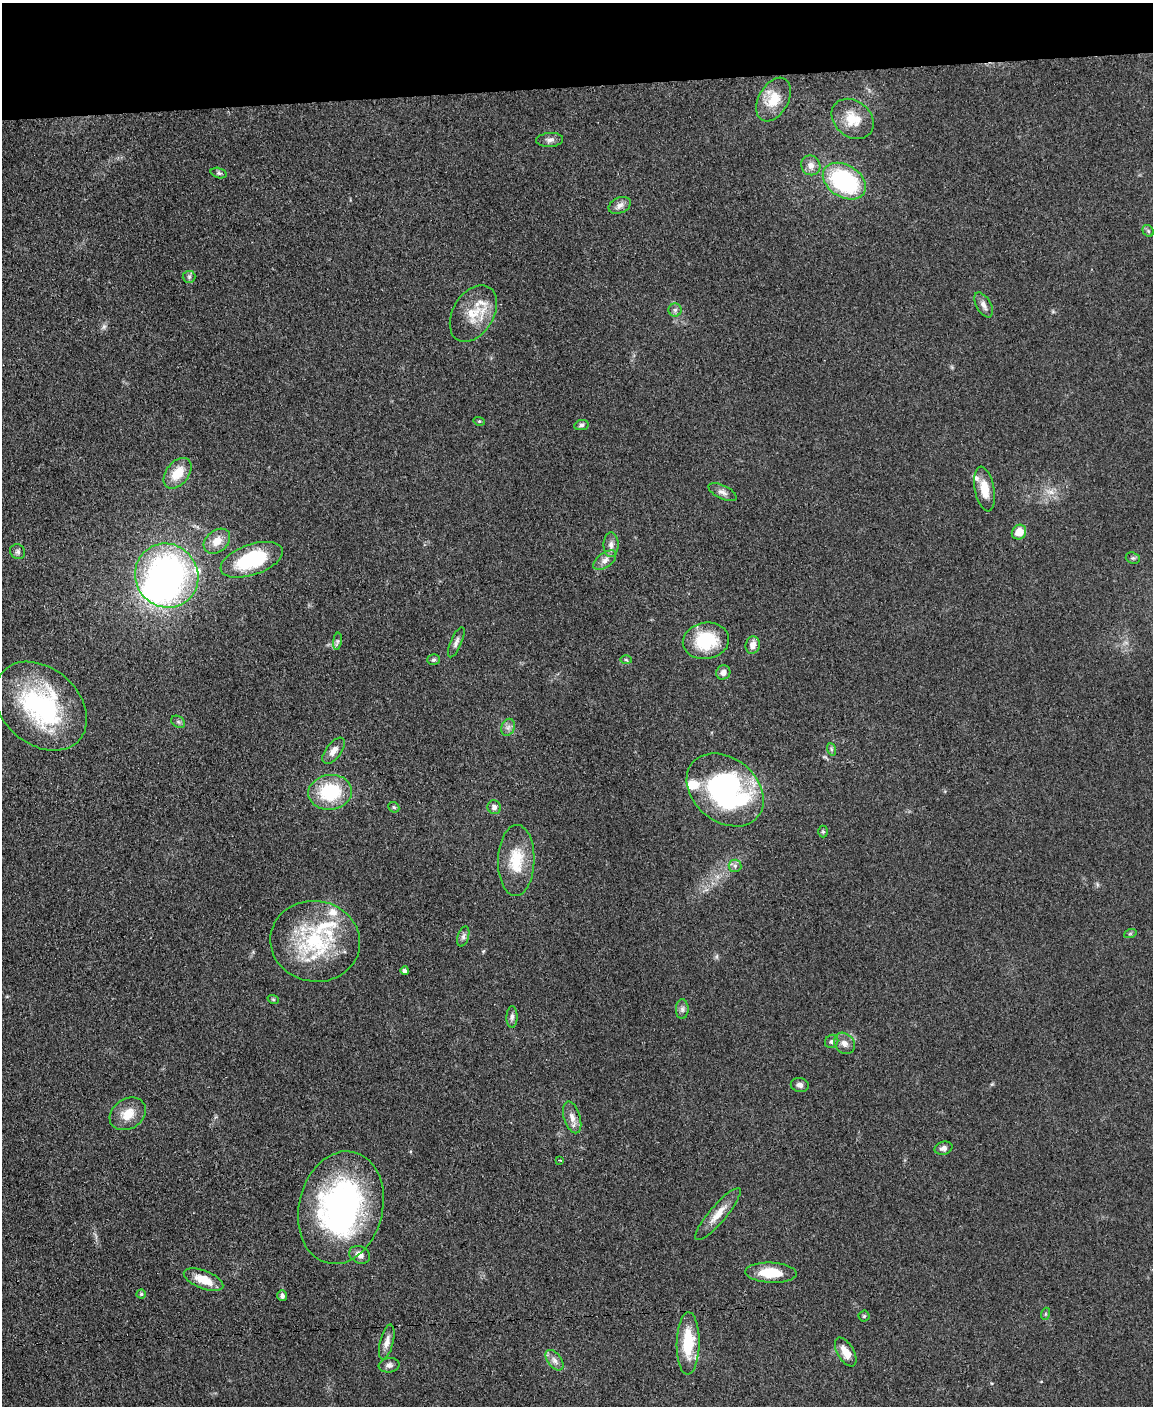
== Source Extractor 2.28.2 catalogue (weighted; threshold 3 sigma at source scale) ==
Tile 3 of 4 x 3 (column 3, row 1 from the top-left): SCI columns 2305-3455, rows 3055-4458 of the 4612 x 4594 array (HDU 1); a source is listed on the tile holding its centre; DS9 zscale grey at full resolution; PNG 1155 x 1408 px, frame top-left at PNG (2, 3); each listed source drawn as its Kron ellipse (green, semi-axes under 4 px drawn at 4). Shown black and unused: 6% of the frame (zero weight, under 3 of 5 exposures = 1% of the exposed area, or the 3 px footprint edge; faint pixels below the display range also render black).
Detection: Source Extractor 2.28.2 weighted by HDU 2 'WHT'; one run over the whole footprint, this tile lists its part. Background 0.0654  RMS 0.0062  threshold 0.0279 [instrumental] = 3 sigma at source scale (4.5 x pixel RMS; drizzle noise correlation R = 1.50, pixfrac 1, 0.05/0.05 arcsec/px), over >= 5 px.
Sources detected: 81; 1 inside a brighter object's white glare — neither listed nor drawn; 8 inside a brighter listed object's ellipse — not listed separately; the other 72 listed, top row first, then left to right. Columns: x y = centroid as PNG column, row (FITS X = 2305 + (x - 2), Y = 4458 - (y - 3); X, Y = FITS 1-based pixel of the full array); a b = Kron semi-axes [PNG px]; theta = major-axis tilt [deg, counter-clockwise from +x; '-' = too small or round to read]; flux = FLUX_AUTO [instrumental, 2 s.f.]
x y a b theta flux
774 100 23 14 60 14
853 119 23 18 -39 14
550 140 13 7 4 2.7
811 165 10 9 - 4.4
219 173 8 5 -15 1.4
844 181 23 16 -32 74
620 205 11 7 24 3.3
1148 231 6 5 - 1.1
189 277 6 6 - 1.4
984 305 14 7 -60 3.2
675 310 6 6 - 1.7
473 314 31 20 59 19
479 421 6 4 -17 0.74
581 425 7 5 10 1.5
178 473 17 11 51 13
985 489 22 10 -80 11
722 492 15 6 -25 3
1019 532 8 7 - 8.6
217 541 14 11 40 7.5
611 545 12 7 90 3.3
18 552 8 7 - 1.7
1133 558 7 5 -19 1.2
252 560 32 15 19 45
605 560 13 7 37 3.7
167 576 32 31 - 200
337 641 8 4 82 1.4
706 641 23 18 9 32
456 642 16 5 66 2.6
753 645 9 7 76 4.5
434 660 6 5 - 1.2
626 660 6 4 -2 0.79
723 672 7 7 - 3.2
41 706 51 38 -41 98
178 722 7 5 -30 1.5
508 727 9 6 68 2.3
831 749 6 4 -71 1.1
334 751 15 7 52 4.8
725 790 42 32 -40 130
330 792 22 17 7 38
394 807 6 5 - 0.96
494 807 7 6 - 2.6
823 832 6 5 - 0.99
516 860 35 18 88 22
735 866 6 6 - 1.8
1130 934 6 4 19 0.85
463 936 10 5 73 2
315 941 45 40 -8 63
405 971 4 4 - 2.1
273 999 6 3 -19 0.67
682 1009 10 6 -90 2
512 1017 11 5 89 2.1
832 1041 7 6 - 1.6
844 1043 11 9 -50 4
800 1085 9 7 -10 2.4
128 1114 19 15 33 11
572 1117 16 8 -73 4.7
944 1148 9 6 15 2.5
560 1160 3 3 - 0.66
341 1208 57 42 76 170
718 1214 33 8 49 9.1
360 1255 11 8 -27 4.4
771 1273 26 10 -3 16
204 1280 21 9 -21 12
141 1294 4 4 - 0.87
282 1296 5 5 - 1.6
1045 1314 6 4 71 0.81
864 1316 5 5 - 0.9
387 1342 18 6 76 4.4
688 1343 31 11 89 27
846 1352 16 8 -59 8.7
554 1360 11 7 -53 3.3
389 1365 10 7 8 2.5